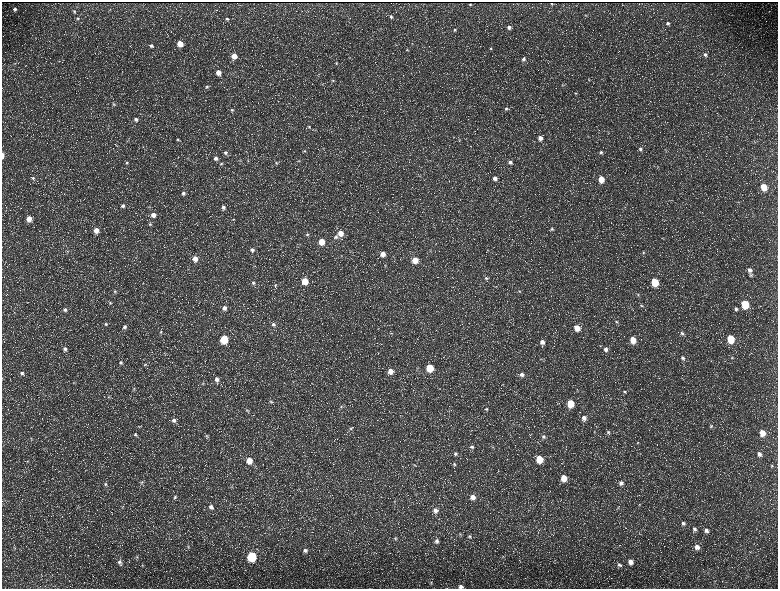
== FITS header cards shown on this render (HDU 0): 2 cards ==
NAXIS1  =                 1552 / length of data axis 1
NAXIS2  =                 1173 / length of data axis 2

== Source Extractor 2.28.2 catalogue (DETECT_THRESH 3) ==
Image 1552 x 1173 px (HDU 0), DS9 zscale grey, zoomed out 1/2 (1 PNG px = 2 x 2 image px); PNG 780 x 591 px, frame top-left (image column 1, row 1173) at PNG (2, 2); no overlay
Background 214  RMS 9.7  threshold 29.1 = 3 sigma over >= 5 px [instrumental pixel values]
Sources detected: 217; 34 cannot appear on this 1/2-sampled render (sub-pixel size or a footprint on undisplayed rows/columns) and are not listed; the other 183 listed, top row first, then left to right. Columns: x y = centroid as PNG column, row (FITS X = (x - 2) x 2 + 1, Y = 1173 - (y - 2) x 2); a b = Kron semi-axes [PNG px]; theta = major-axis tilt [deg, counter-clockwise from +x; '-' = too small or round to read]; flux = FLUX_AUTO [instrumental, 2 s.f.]
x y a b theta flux
551 3 2 1 - 970
470 5 2 2 - 1500
15 9 4 4 - 5000
110 10 3 2 - 1100
74 11 4 4 - 2200
585 15 4 3 - 1300
391 17 5 4 - 3700
78 18 5 4 - 2900
227 19 5 4 - 3500
668 23 5 4 - 3800
509 27 5 4 - 6600
381 29 3 2 - 1200
455 30 4 4 - 3200
180 44 5 5 - 24000
412 44 3 3 - 1200
151 46 5 5 - 5400
491 48 4 3 - 2000
407 50 3 3 - 1400
705 54 5 4 - 4700
234 56 5 5 - 23000
523 59 5 4 - 4800
336 63 5 4 - 2500
218 72 5 5 - 16000
589 79 4 3 - 1600
333 80 5 4 - 2500
562 84 4 3 - 1800
207 86 6 4 10 3500
575 93 4 3 - 1700
113 104 5 5 - 3000
506 108 5 4 - 3600
232 110 5 4 - 3400
136 119 5 5 - 6800
309 127 5 4 - 3100
540 138 5 4 - 11000
459 139 4 3 - 1500
178 140 5 4 - 3900
117 146 3 2 - 1300
640 149 5 4 - 4600
665 150 3 2 - 1200
305 151 4 4 - 2700
225 152 6 5 - 5500
601 152 5 4 - 3900
3 155 5 2 - 9900
216 158 5 5 - 7100
240 160 4 3 - 1800
248 160 4 2 - 1200
299 161 4 3 - 2200
510 162 5 4 - 6100
127 163 4 4 - 3200
276 163 5 4 - 3200
221 164 5 5 - 3500
657 166 4 3 - 1700
33 178 5 4 - 3400
495 178 5 5 - 9000
601 179 5 4 - 32000
763 187 5 4 - 37000
183 193 5 5 - 5500
386 203 3 3 - 1300
123 206 5 5 - 5300
149 207 4 3 - 1800
223 207 5 4 - 6400
153 215 6 5 - 14000
29 219 5 5 - 22000
233 219 4 2 - 1400
150 224 5 5 - 3400
552 229 5 4 - 3100
96 230 5 5 - 19000
341 233 5 5 - 20000
307 234 5 4 - 3000
336 237 5 4 - 4600
321 241 5 4 - 32000
252 250 5 5 - 6400
67 251 4 3 - 1900
643 252 4 4 - 2500
383 254 5 5 - 16000
341 256 3 3 - 1400
195 259 5 5 - 15000
415 260 5 4 - 28000
385 265 3 3 - 1400
254 266 3 2 - 1300
750 270 6 5 - 8600
486 278 6 4 -6 4500
305 281 5 4 - 41000
655 282 5 4 - 66000
253 283 6 5 - 4400
275 285 5 4 - 2500
115 291 5 4 - 3300
519 291 5 4 - 2900
638 295 4 4 - 2400
110 303 5 5 - 3500
745 304 5 4 - 91000
642 306 5 4 - 2300
224 308 5 5 - 7600
736 309 5 5 - 4300
65 310 6 5 - 6200
617 322 5 4 - 2900
106 324 6 5 - 3900
273 324 5 5 - 4800
125 327 5 5 - 6400
577 328 5 5 - 24000
161 332 5 4 - 2900
682 333 6 5 - 4000
224 339 5 4 - 93000
730 339 5 4 - 76000
633 340 5 5 - 32000
542 342 6 5 - 11000
65 349 6 5 - 6700
606 349 6 5 - 8300
683 358 6 5 - 5500
732 358 4 4 - 2500
121 362 6 5 - 4900
145 364 5 4 - 2900
430 368 5 4 - 63000
390 371 5 5 - 15000
22 373 5 4 - 4300
522 374 6 6 - 9200
217 379 5 5 - 8900
74 383 4 3 - 1600
203 384 4 3 - 2000
134 388 4 4 - 2700
624 392 5 4 - 2900
109 397 4 2 - 1600
270 402 5 4 - 2400
570 403 5 5 - 53000
341 407 4 4 - 2900
486 409 5 4 - 3600
247 410 4 3 - 1900
584 418 6 5 - 11000
174 420 6 6 - 7800
711 426 5 4 - 2800
138 427 5 3 - 2300
351 428 4 4 - 2500
594 431 5 2 - 1600
608 432 5 5 - 4300
762 433 6 5 - 23000
135 434 6 5 - 3800
207 436 5 5 - 3400
543 437 6 5 - 5500
31 438 4 4 - 2200
637 443 4 4 - 2200
472 447 6 6 - 6300
493 447 4 4 - 2200
455 454 6 5 - 5400
759 454 6 5 - 8700
539 459 5 5 - 53000
249 460 5 5 - 23000
27 461 5 3 - 2400
454 464 6 5 - 3900
414 465 5 3 - 2100
772 465 5 3 - 1800
564 478 5 5 - 33000
142 482 5 4 - 3300
621 483 6 5 - 7300
105 484 5 4 - 3500
231 487 4 3 - 1700
175 497 6 5 - 4400
473 497 6 5 - 14000
639 505 4 3 - 1400
211 507 6 6 - 9000
618 508 4 3 - 1600
435 510 6 5 - 10000
683 523 5 5 - 5200
269 527 4 2 - 1300
694 529 6 5 - 5400
706 530 6 5 - 7300
460 534 6 3 -45 2400
469 536 6 5 - 4200
395 539 5 5 - 3000
47 540 3 2 - 1100
437 541 6 6 - 7200
188 547 5 4 - 2900
697 547 6 5 - 11000
14 548 6 3 -45 2700
305 550 6 5 - 7500
252 556 5 5 - 160000
137 557 5 3 - 2000
503 557 3 2 - 1100
120 562 6 5 - 5800
630 562 5 5 - 13000
142 565 4 3 - 1700
619 565 6 4 -29 4400
431 582 6 2 -77 1900
461 586 5 4 - 6500
At the frame edge (FLAGS 8, measured only in part): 2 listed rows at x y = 3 155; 461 586
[34 sub-pixel or undisplayed-footprint detections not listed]